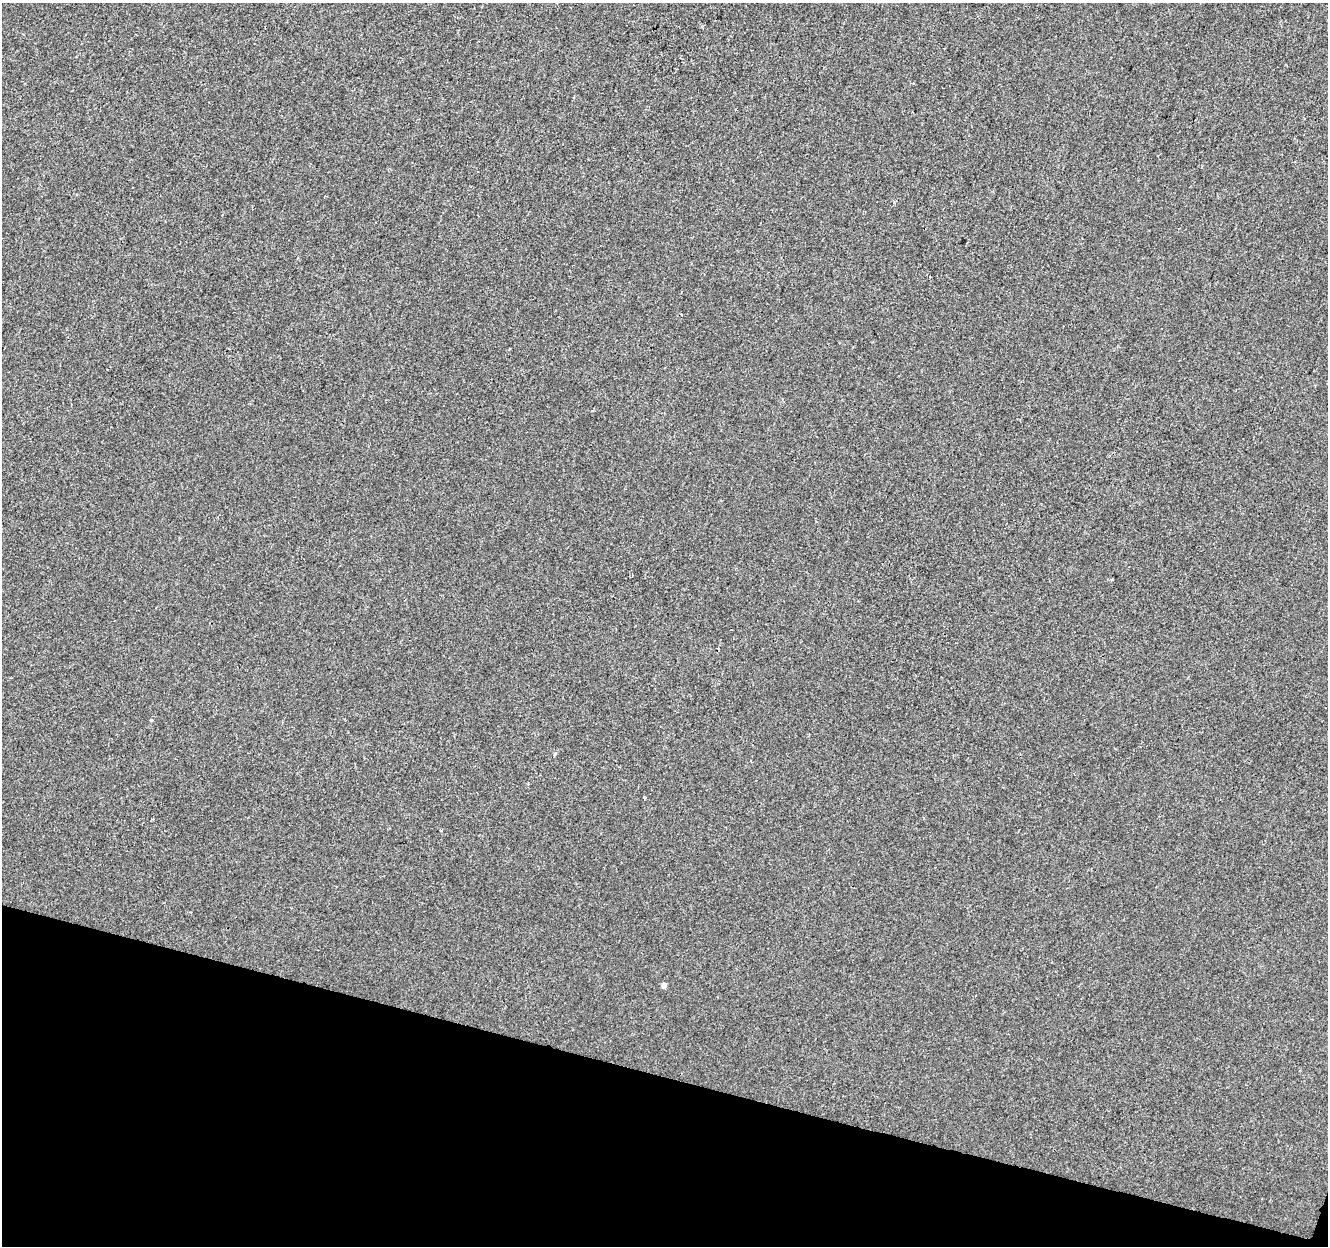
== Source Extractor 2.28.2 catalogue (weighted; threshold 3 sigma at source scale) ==
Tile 15 of 4 x 4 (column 3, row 4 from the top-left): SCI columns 2658-3983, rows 280-1523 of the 5308 x 5473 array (HDU 1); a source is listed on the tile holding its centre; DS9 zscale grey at full resolution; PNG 1330 x 1248 px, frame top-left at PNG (2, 3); no overlay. Shown black and unused: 14% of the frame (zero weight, under 2 of 3 exposures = <1% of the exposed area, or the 3 px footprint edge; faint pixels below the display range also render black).
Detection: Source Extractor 2.28.2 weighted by HDU 2 'WHT'; one run over the whole footprint, this tile lists its part. Background -8.94e-05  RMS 0.0042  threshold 0.019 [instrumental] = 3 sigma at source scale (4.5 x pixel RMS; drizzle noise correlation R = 1.50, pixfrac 1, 0.0396/0.0396 arcsec/px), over >= 5 px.
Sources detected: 6; all 6 listed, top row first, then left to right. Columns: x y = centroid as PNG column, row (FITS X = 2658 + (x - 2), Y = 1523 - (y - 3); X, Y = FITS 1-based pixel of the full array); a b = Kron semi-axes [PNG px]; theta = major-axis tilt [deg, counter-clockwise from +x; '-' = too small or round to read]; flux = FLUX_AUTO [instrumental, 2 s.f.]
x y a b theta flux
1112 579 4 2 - 0.32
151 720 4 4 - 0.68
555 754 4 4 - 0.57
644 798 3 3 - 0.75
441 830 4 2 - 0.35
664 985 5 4 - 2.1